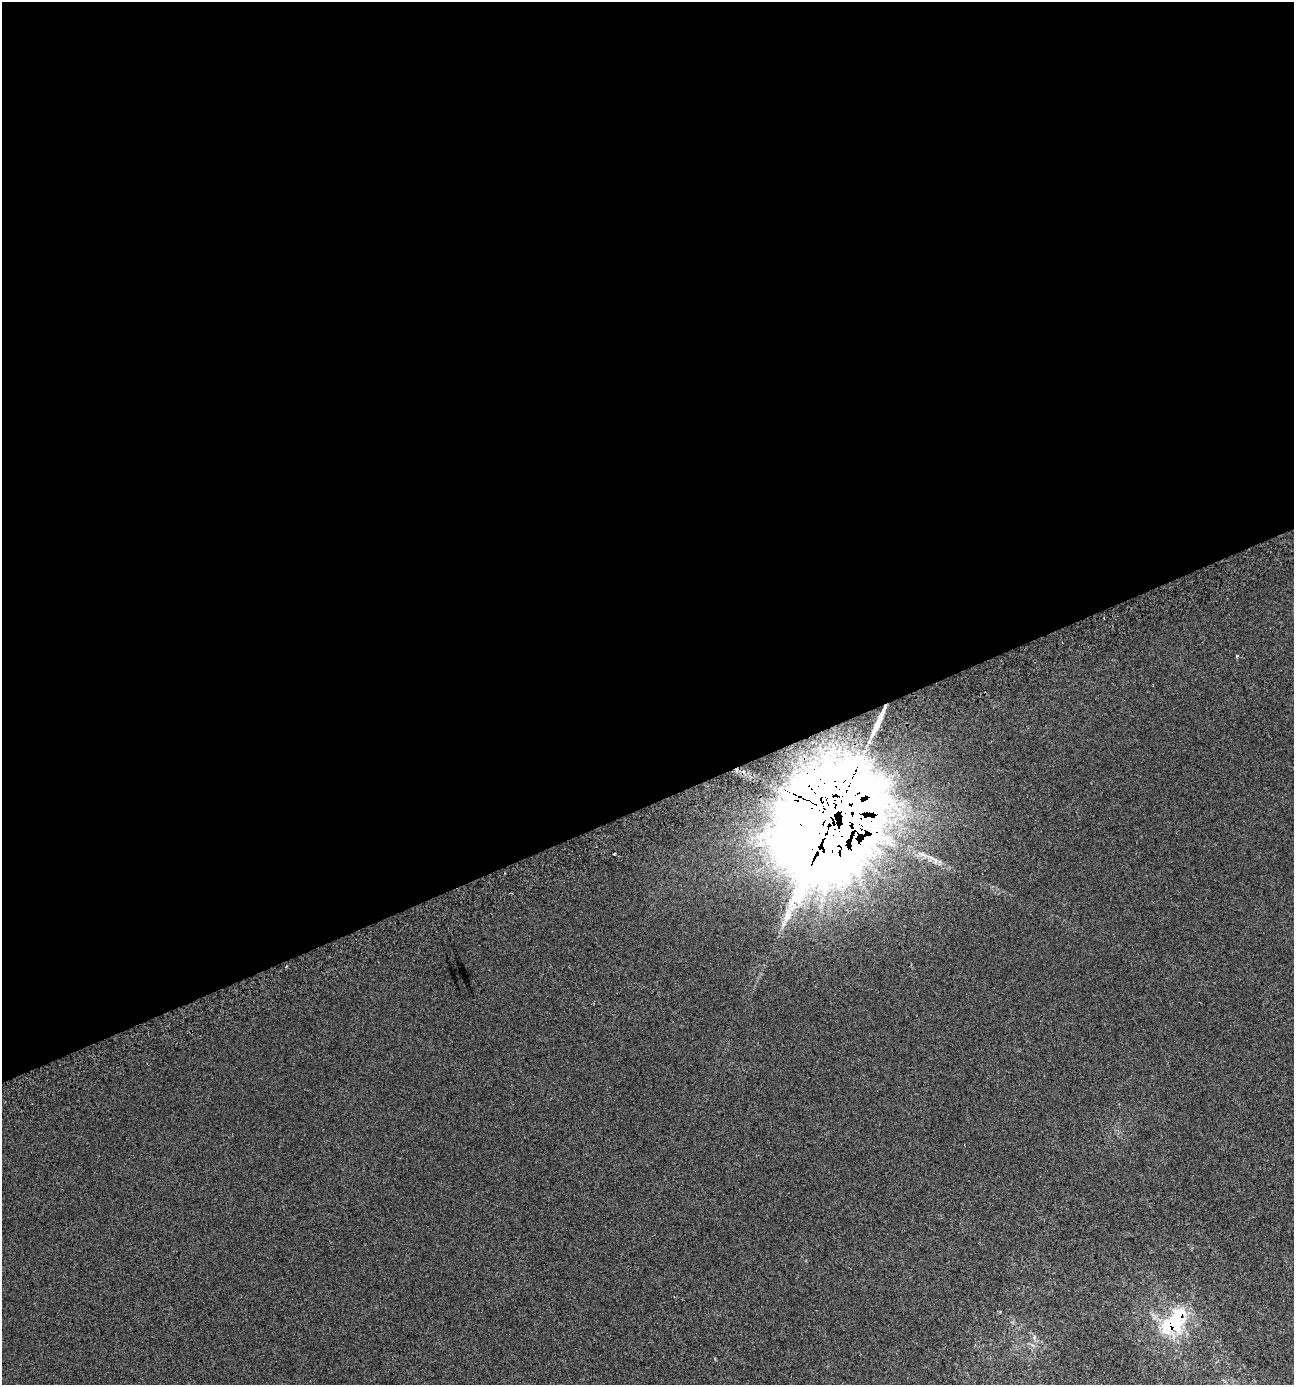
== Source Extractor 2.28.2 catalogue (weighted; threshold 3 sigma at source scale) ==
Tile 2 of 4 x 4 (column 2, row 1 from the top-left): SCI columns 1396-2687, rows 4203-5585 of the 5420 x 5628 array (HDU 1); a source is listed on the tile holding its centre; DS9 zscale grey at full resolution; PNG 1296 x 1387 px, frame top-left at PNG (2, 2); no overlay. Shown black and unused: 58% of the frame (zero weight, under 2 of 3 exposures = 2% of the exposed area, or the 3 px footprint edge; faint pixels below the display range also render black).
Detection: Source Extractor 2.28.2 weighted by HDU 2 'WHT'; one run over the whole footprint, this tile lists its part. Background 0.00187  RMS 0.0055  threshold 0.0245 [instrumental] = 3 sigma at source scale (4.5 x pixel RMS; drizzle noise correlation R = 1.50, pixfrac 1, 0.0396/0.0396 arcsec/px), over >= 5 px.
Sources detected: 6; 2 long thin detections or spike segments (spike, bleed or trail) — not listed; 1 inside a brighter listed object's ellipse — not listed separately; the other 3 listed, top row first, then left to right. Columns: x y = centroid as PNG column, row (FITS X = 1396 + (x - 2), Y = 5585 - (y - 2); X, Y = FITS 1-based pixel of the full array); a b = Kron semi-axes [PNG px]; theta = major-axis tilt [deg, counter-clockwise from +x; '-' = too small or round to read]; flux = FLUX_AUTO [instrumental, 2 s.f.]
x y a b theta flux
1237 657 3 3 - 2.3
832 814 44 36 55 10000
1173 1322 45 22 51 38
Overlapping masked pixels (flux is a lower limit): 2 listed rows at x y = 832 814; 1173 1322